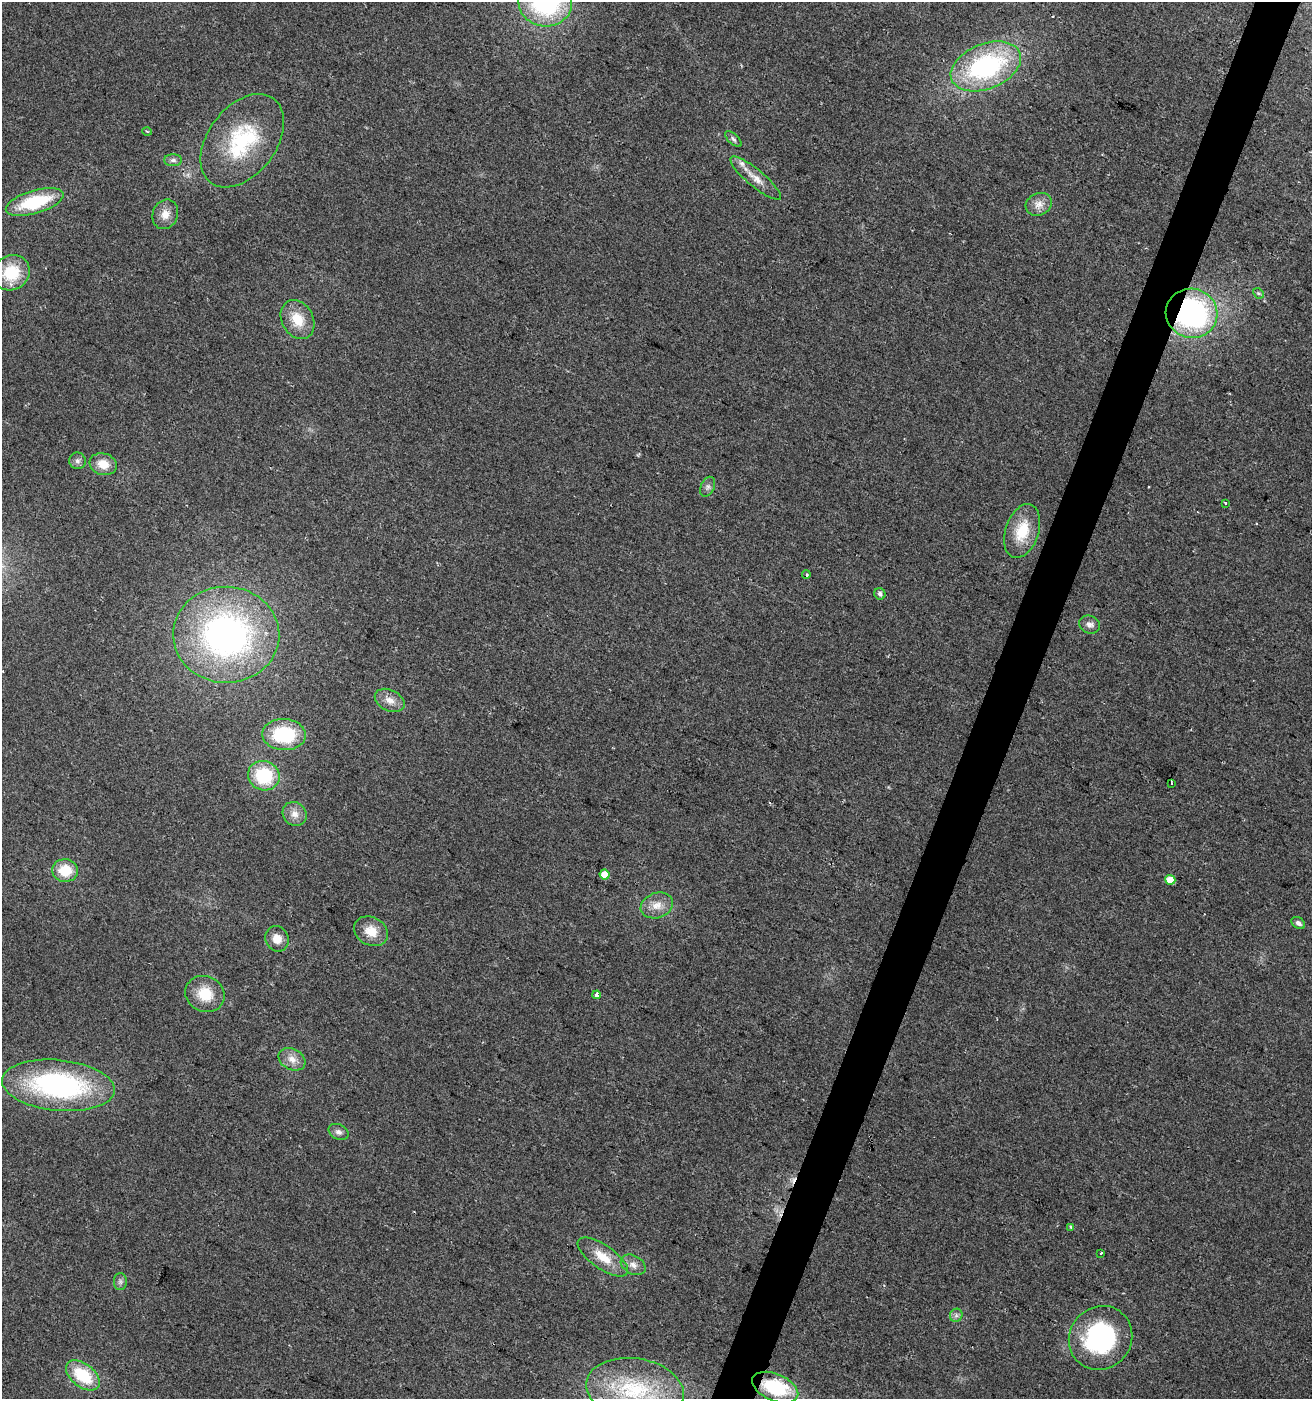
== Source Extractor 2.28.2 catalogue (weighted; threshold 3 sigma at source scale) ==
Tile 10 of 4 x 4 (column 2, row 3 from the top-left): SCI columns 1584-2893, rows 1398-2794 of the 5720 x 5593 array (HDU 1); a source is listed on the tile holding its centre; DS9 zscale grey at full resolution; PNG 1314 x 1401 px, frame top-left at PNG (2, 2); each listed source drawn as its Kron ellipse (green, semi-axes under 4 px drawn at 4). Shown black and unused: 3% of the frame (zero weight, under 2 of 3 exposures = <1% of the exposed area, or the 3 px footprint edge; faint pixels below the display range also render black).
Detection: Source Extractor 2.28.2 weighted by HDU 2 'WHT'; one run over the whole footprint, this tile lists its part. Background 0.0617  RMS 0.0093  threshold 0.0418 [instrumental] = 3 sigma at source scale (4.5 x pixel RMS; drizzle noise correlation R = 1.50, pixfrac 1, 0.0396/0.0396 arcsec/px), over >= 5 px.
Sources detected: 54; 2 cosmic-ray / hot-pixel residue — neither listed nor drawn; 2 inside a brighter listed object's ellipse — not listed separately; the other 50 listed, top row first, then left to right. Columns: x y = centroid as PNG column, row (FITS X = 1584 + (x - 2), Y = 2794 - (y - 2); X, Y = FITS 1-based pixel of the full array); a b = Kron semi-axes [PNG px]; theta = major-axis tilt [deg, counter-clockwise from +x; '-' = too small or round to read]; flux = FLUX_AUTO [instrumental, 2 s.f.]
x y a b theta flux
545 2 27 24 -8 140
986 66 37 22 22 140
147 131 4 3 - 0.88
733 139 10 5 -43 2.4
242 141 52 34 53 84
173 160 9 6 0 3.3
756 178 32 8 -40 12
35 202 30 11 16 57
1039 204 13 11 26 8.4
165 214 15 12 68 10
11 273 19 17 31 38
1258 293 6 4 -43 1.4
1192 313 26 24 -16 190
298 320 20 15 -62 22
77 461 8 8 - 3.3
103 464 14 10 -17 14
708 487 10 6 64 3.5
1225 503 3 3 - 4.7
1022 531 28 16 72 31
806 575 4 3 - 1.3
880 594 6 5 - 3
1089 624 10 8 -22 4.9
226 635 53 48 -2 310
390 700 16 10 -26 8.4
284 735 22 15 -3 60
264 776 16 14 -23 53
1171 783 3 2 - 0.72
295 814 13 11 -44 8.1
65 870 13 11 -6 23
605 875 5 5 - 26
1170 880 5 5 - 19
657 905 17 12 20 11
1298 923 8 5 -35 3.1
371 931 18 14 -28 16
277 939 13 11 -62 10
205 994 20 17 -26 24
596 995 4 4 - 6.8
292 1059 14 10 -28 8.6
58 1085 56 25 -6 190
338 1132 10 7 -27 3.8
1071 1227 3 3 - 2.2
1101 1253 3 3 - 8.6
603 1257 29 12 -35 21
633 1265 13 9 -29 6.6
120 1282 8 6 -90 2.8
956 1315 7 6 - 2.6
1100 1338 33 31 49 130
83 1375 19 11 -38 42
775 1387 24 13 -23 57
635 1389 49 31 -9 82
Overlapping masked pixels (flux is a lower limit): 2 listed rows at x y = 1192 313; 775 1387
Isophote crosses this tile's border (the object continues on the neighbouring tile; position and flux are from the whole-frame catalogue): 2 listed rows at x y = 545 2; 635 1389